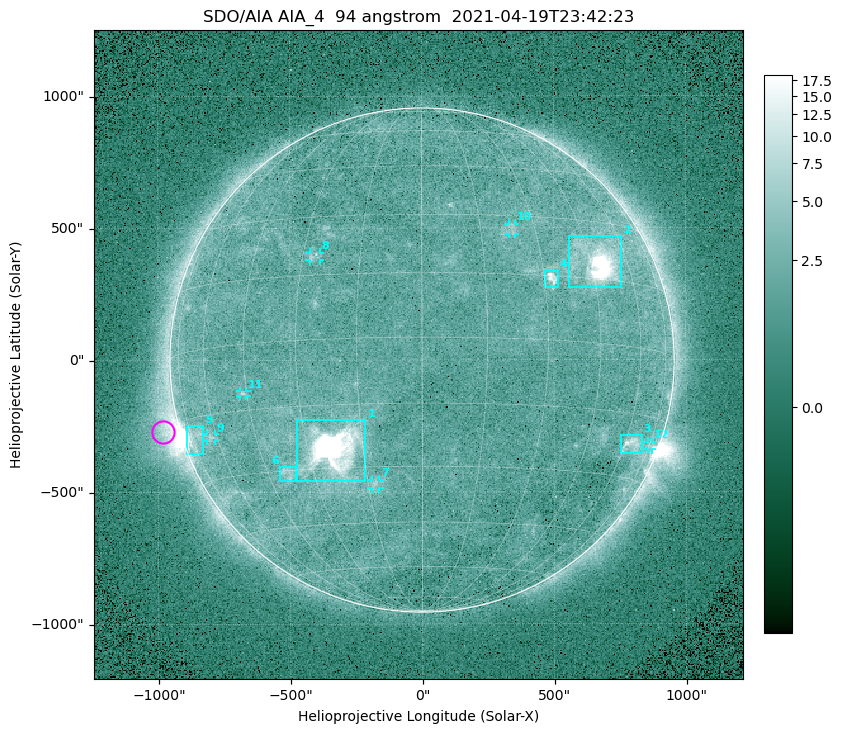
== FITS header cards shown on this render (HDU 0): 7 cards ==
TELESCOP= 'SDO/AIA '
INSTRUME= 'AIA_4   '
WAVELNTH=                   94
WAVEUNIT= 'angstrom'
DATE-OBS= '2021-04-19T23:42:23.12'
CTYPE1  = 'HPLN-TAN'
CTYPE2  = 'HPLT-TAN'

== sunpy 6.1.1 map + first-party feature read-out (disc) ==
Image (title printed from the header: SDO/AIA AIA_4  94 angstrom  2021-04-19T23:42:23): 512 x 512 px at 4.8 arcsec/px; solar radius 955 arcsec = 199 px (full disc in frame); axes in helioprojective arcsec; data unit not stated in the header (colour bar unlabelled)
Orientation: roll -0.137 deg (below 1 deg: not rotated)
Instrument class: DISC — disc imager (sunpy class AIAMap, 94 A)
Bright regions (active regions / flare kernels): reference = the median radial profile (limb darkening/brightening removed); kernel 5 px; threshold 5 sigma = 2.56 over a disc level ~1.8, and >= 1.15x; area >= 9 px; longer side >= 5 px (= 24 arcsec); searched inside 0.97 R_sun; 12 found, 12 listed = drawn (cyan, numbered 1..; 6 of them under ~33 arcsec drawn as corner ticks so the feature stays visible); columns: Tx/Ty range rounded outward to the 10 arcsec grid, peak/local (2 s.f.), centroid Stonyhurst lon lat
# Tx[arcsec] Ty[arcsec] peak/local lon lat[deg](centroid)
1 -480..-210 -460..-220 1907 -23 -26
2 560..760 270..470 59 +47 +19
3 750..830 -360..-280 4.9 +64 -22
4 460..520 270..340 6.5 +32 +14
5 -900..-830 -360..-250 6.3 -73 -20
6 -540..-480 -460..-400 3.2 -38 -31
7 -190..-160 -490..-450 3.1 -13 -34
8 -430..-380 380..410 3 -27 +20
9 -820..-780 -300..-280 3 -63 -20
10 330..360 470..520 2.7 +24 +26
11 -690..-660 -140..-110 3.1 -46 -11
12 850..870 -340..-310 2.9 +75 -21
Off-limb structures (1.02-1.3 R_sun): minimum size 50 px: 5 found; the strongest spans PA ~85..115 deg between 1.02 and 1.21 R_sun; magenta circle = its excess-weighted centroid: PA ~105 deg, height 1.07 R_sun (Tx ~-980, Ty ~-270 arcsec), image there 4.5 x the reference